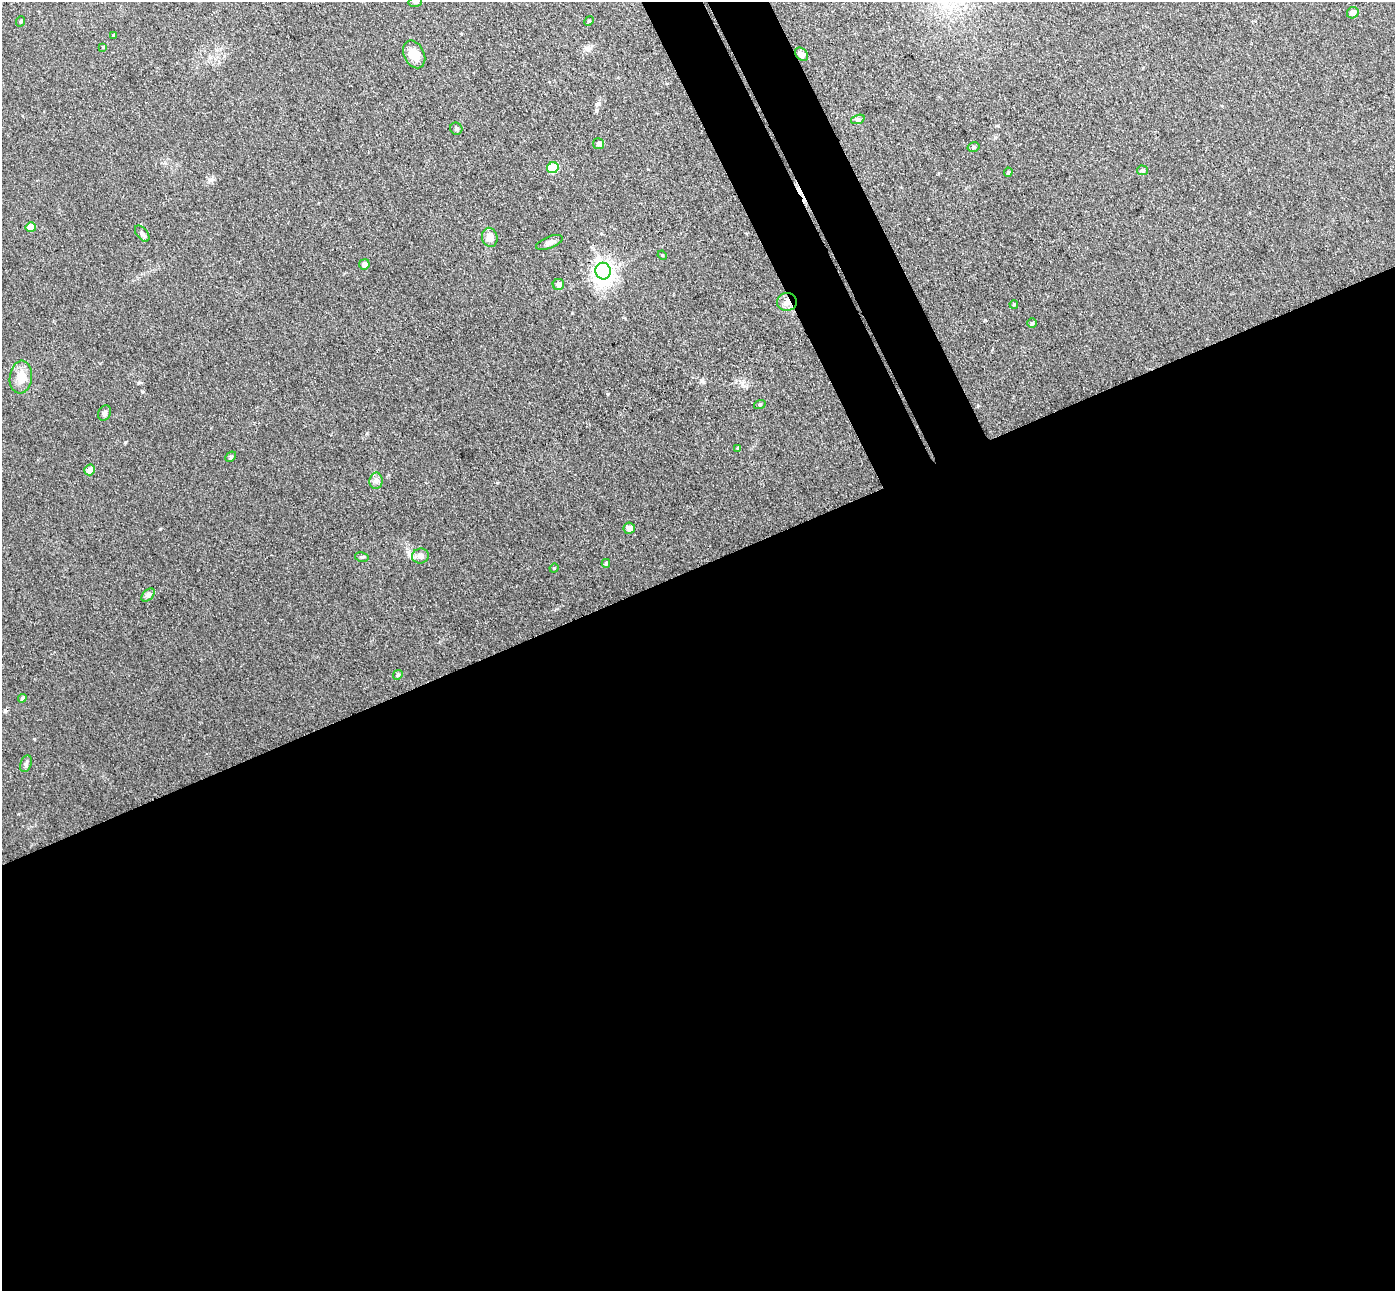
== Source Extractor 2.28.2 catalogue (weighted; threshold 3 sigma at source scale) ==
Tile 15 of 4 x 4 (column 3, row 4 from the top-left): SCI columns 2841-4233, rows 178-1466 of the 5678 x 5642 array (HDU 1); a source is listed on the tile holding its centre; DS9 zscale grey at full resolution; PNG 1397 x 1293 px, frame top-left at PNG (2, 2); each listed source drawn as its Kron ellipse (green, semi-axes under 4 px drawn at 4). Shown black and unused: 59% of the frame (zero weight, under 3 of 4 exposures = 5% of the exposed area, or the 3 px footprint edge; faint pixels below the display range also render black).
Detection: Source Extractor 2.28.2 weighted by HDU 2 'WHT'; one run over the whole footprint, this tile lists its part. Background 0.0901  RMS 0.0082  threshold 0.0367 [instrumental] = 3 sigma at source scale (4.5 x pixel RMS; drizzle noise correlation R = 1.50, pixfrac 1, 0.05/0.05 arcsec/px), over >= 5 px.
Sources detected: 43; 1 cosmic-ray / hot-pixel residue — neither listed nor drawn; the other 42 listed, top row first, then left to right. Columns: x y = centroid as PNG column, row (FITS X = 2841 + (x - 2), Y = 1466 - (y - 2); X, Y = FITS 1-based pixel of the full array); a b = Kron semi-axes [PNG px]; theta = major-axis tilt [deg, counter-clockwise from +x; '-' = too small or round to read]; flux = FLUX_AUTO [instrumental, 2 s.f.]
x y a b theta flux
415 2 7 5 13 1.5
1353 13 6 5 - 4.9
21 21 5 3 - 0.86
589 21 5 4 - 0.94
114 36 4 3 - 0.91
103 47 4 4 - 0.68
414 54 14 10 -64 12
801 54 7 5 -49 5.3
858 119 7 4 18 1.6
456 129 6 6 - 1.7
599 144 5 5 - 2.5
974 147 6 5 - 1.4
553 168 6 5 - 33
1142 170 5 5 - 1.9
1008 172 5 3 - 1.1
31 227 5 5 - 12
142 234 9 5 -52 2.2
490 237 10 7 -75 7.7
549 242 14 6 20 3.8
662 255 5 4 - 0.78
364 264 5 5 - 4
603 271 8 7 - 440
558 284 6 5 - 4.1
787 302 10 9 - 4.9
1014 304 4 3 - 0.98
1032 323 5 4 - 1.2
21 377 16 11 83 11
760 404 6 3 19 0.93
105 413 8 6 65 2.3
737 448 4 2 - 0.67
231 457 6 4 41 1.5
90 470 5 5 - 6.1
376 481 8 6 89 3
629 528 6 5 - 4.4
420 556 8 7 - 4
362 557 7 4 -10 1.3
606 563 4 3 - 1.2
554 568 5 4 - 0.87
148 595 8 5 45 1.9
398 675 5 4 - 1.1
22 698 4 4 - 2.3
26 764 8 5 72 2
Overlapping masked pixels (flux is a lower limit): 1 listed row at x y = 787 302
Isophote crosses this tile's border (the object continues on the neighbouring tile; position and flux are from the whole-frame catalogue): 1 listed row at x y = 415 2
Unlisted compact peaks at least as high as the median listed source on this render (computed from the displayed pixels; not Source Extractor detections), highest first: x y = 160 529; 34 739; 608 394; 125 442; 702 381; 985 320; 572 313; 211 180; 367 433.